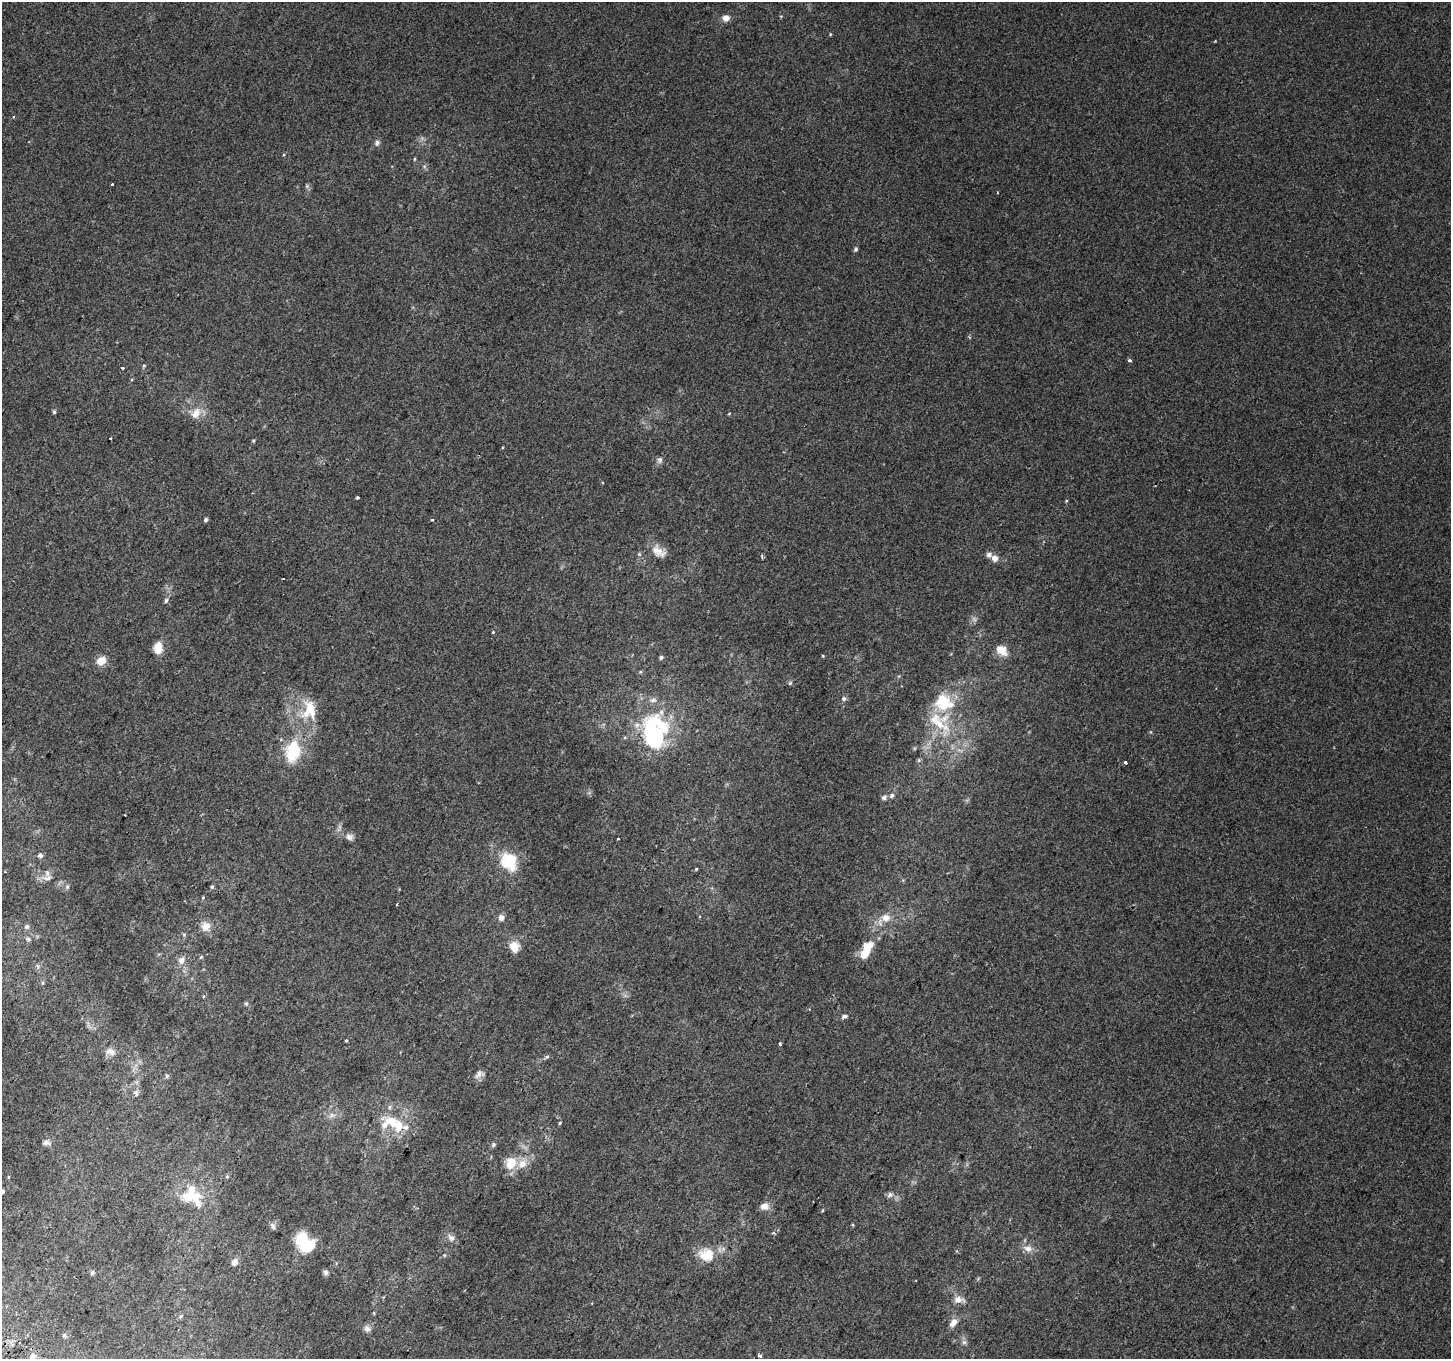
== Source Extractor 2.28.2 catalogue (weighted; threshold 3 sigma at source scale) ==
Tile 7 of 4 x 4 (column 3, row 2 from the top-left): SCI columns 2928-4376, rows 3017-4373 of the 5846 x 5965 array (HDU 1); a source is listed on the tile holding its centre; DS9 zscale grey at full resolution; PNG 1453 x 1361 px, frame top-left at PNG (2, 2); no overlay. Shown black and unused: <1% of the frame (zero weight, under 2 of 3 exposures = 2% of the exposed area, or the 3 px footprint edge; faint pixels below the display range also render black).
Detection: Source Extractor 2.28.2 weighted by HDU 2 'WHT'; one run over the whole footprint, this tile lists its part. Background 0.00422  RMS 0.0035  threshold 0.0158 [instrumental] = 3 sigma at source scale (4.5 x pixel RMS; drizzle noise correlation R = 1.50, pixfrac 1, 0.0396/0.0396 arcsec/px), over >= 5 px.
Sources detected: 120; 2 too faint to see at this stretch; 1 inside a brighter object's white glare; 2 cosmic-ray / hot-pixel residue — not listed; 14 inside a brighter listed object's ellipse — not listed separately; the other 101 listed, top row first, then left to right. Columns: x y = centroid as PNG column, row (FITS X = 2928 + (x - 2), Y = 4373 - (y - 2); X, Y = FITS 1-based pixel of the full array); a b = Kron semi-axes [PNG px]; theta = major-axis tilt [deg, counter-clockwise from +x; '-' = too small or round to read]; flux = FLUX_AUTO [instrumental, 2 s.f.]
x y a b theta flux
726 18 8 7 - 2.3
830 34 4 4 - 0.32
377 143 8 7 - 1
414 159 5 3 - 0.35
111 184 3 3 - 1.2
997 193 3 2 - 0.28
856 249 5 5 - 0.68
1129 360 4 4 - 0.73
144 366 5 4 - 0.45
122 368 3 3 - 1.5
54 412 5 4 - 0.56
196 413 17 12 56 4
729 414 5 3 - 0.28
110 439 3 3 - 1.1
253 441 4 4 - 0.35
660 460 10 7 67 1.2
357 498 3 3 - 0.67
1066 501 4 3 - 0.3
432 519 4 3 - 0.95
206 520 5 4 - 0.62
658 551 21 12 -29 3.9
639 554 6 4 -46 0.49
989 554 8 7 - 1.3
762 557 6 3 -88 0.4
995 558 6 6 - 2.6
166 600 6 5 - 0.74
493 632 4 4 - 0.32
158 648 13 9 86 4.4
1001 650 14 10 -35 4.5
823 656 5 3 - 0.3
661 657 5 4 - 0.67
101 661 9 8 - 4.3
790 683 6 5 - 0.63
844 699 7 7 - 0.91
943 704 23 20 -89 15
311 709 29 14 -70 8.4
654 734 36 21 -90 51
281 739 4 3 - 0.38
293 754 24 19 32 12
919 760 6 4 -90 0.51
1125 762 3 3 - 1.5
892 796 7 5 47 0.95
884 797 7 6 - 1.1
349 837 10 9 - 1.5
618 838 3 3 - 0.77
40 855 8 6 -34 0.96
509 861 21 17 -61 14
696 869 5 4 - 0.34
5 872 4 2 - 0.27
47 878 16 8 4 2.2
67 887 7 5 76 0.73
212 887 6 4 68 0.53
203 897 5 3 - 0.29
397 904 3 2 - 0.53
501 918 6 5 - 1.9
886 918 12 11 - 3.9
206 926 14 13 - 3.4
27 927 7 6 - 0.97
184 934 6 4 0 0.49
28 939 7 5 -23 0.75
514 947 14 12 -67 3.9
867 951 31 13 72 8.4
201 957 6 4 45 0.45
181 960 9 7 57 2.4
246 1003 5 5 - 0.55
844 1016 8 5 11 1
346 1041 3 3 - 2.8
780 1044 4 3 - 0.5
110 1051 14 10 -19 2.5
547 1057 7 5 22 0.64
479 1074 14 8 32 1.7
167 1076 5 5 - 0.63
136 1093 10 5 -72 1
332 1115 8 7 - 1.3
392 1121 29 15 -26 9.1
560 1123 3 2 - 0.74
46 1143 9 6 6 1.1
493 1145 7 6 - 0.68
511 1163 17 14 72 5.7
3 1191 4 4 - 0.48
890 1195 9 7 29 1.2
195 1196 33 11 15 7.2
764 1206 13 10 0 2.3
822 1211 5 3 - 0.32
273 1226 10 6 -66 1
451 1238 11 8 -52 1.7
302 1239 18 11 -83 14
1028 1248 12 9 -18 2.4
444 1255 5 4 - 0.35
706 1255 21 17 -5 8
234 1262 8 6 59 1.9
326 1272 7 6 - 0.88
92 1273 6 6 - 0.74
958 1300 15 9 -3 2.5
181 1316 6 4 29 0.6
953 1323 12 8 55 2.4
367 1328 10 8 -37 1.4
64 1335 6 6 - 0.7
964 1342 7 7 - 0.97
759 1355 3 3 - 14
33 1357 10 7 57 1.7
Isophote crosses this tile's border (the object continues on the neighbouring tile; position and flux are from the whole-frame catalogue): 1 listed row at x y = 33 1357